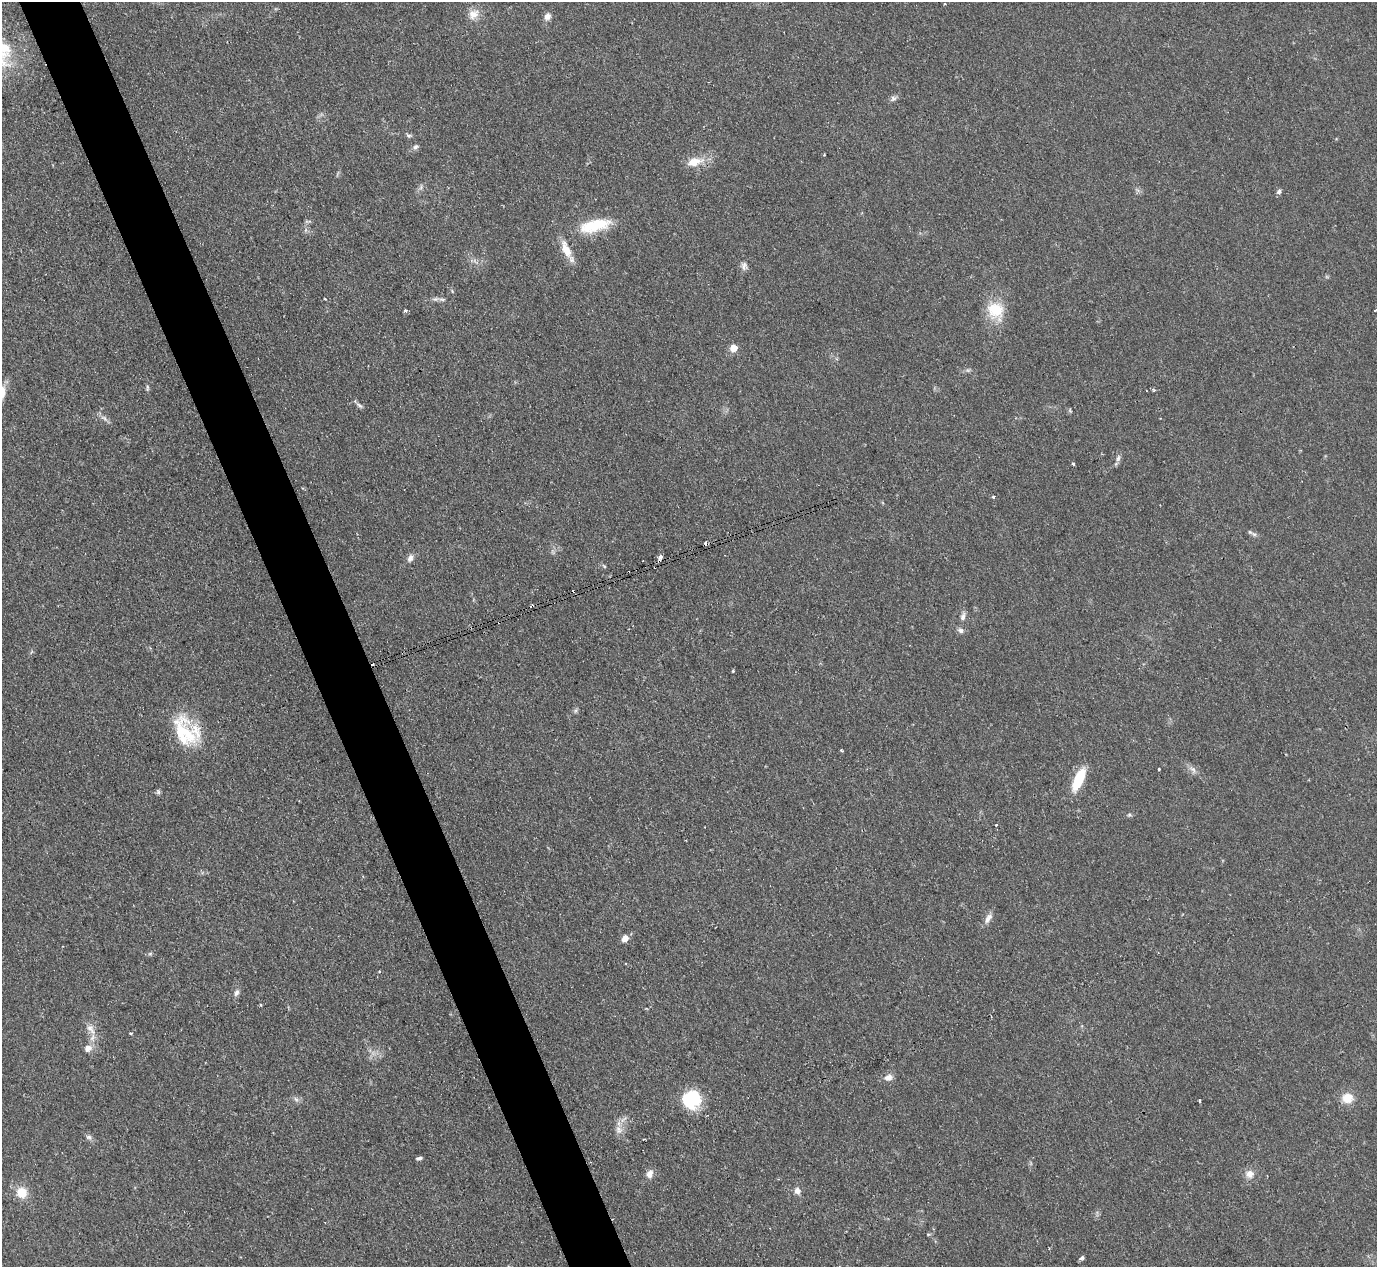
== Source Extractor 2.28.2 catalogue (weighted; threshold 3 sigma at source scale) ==
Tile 11 of 4 x 4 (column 3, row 3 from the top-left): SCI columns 2751-4125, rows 1416-2680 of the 5506 x 5493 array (HDU 1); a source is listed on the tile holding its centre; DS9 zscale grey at full resolution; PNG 1379 x 1269 px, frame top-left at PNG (2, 2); no overlay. Shown black and unused: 4% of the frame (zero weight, under 2 of 3 exposures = <1% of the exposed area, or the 3 px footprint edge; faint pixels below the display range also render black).
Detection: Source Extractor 2.28.2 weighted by HDU 2 'WHT'; one run over the whole footprint, this tile lists its part. Background 0.0744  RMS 0.0056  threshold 0.025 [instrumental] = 3 sigma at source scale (4.5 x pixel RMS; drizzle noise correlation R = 1.50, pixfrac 1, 0.05/0.05 arcsec/px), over >= 5 px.
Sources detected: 76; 1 inside a brighter object's white glare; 7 cosmic-ray / hot-pixel residue — not listed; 3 inside a brighter listed object's ellipse — not listed separately; the other 65 listed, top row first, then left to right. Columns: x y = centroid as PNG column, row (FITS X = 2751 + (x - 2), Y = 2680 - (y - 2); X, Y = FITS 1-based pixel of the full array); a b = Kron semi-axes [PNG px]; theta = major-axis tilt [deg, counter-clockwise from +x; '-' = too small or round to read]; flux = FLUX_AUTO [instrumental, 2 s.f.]
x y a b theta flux
944 4 3 3 - 0.52
473 14 16 12 37 5.9
547 16 9 8 - 2.8
2 47 11 8 4 4.3
893 98 9 7 21 1.7
409 136 7 5 -16 1.1
415 147 8 6 58 1.6
694 162 24 12 15 9.1
1279 191 7 6 - 1.5
595 225 40 14 13 22
566 249 25 10 -66 8.4
744 266 11 8 87 2.5
442 299 11 4 -5 1.7
995 310 26 21 -59 17
405 311 4 4 - 1.3
733 348 5 5 - 13
968 370 7 4 17 1
147 388 9 4 86 1.1
1154 390 4 4 - 0.77
359 405 11 5 -36 1.5
104 418 12 5 -39 2.2
1118 458 10 5 74 1.9
1073 464 4 3 - 0.77
993 497 3 3 - 1.2
1250 532 7 5 -44 1.2
660 557 4 3 - 3
410 558 10 6 66 2.5
659 561 4 3 - 1.7
532 606 3 3 - 1.8
963 617 12 6 76 2.5
960 630 8 7 - 1.9
733 671 3 3 - 0.75
576 710 8 3 71 0.96
196 731 71 17 -47 19
841 750 3 3 - 0.62
1159 769 3 3 - 0.69
1193 770 12 6 -52 2.5
1079 779 22 8 66 23
158 792 7 5 -88 1.1
1129 815 6 4 11 0.93
996 825 3 2 - 1
988 918 17 7 59 3.4
625 938 7 6 - 4.8
150 954 6 4 1 0.92
379 971 4 3 - 0.51
236 993 9 6 66 2
260 1005 3 3 - 0.77
91 1029 18 9 -56 5.2
131 1033 4 2 - 0.61
88 1048 9 8 - 3.7
888 1077 11 8 18 3.9
1347 1098 13 11 0 8.6
296 1099 7 6 - 1.6
691 1099 24 19 0 23
1200 1100 5 2 - 0.54
618 1130 12 8 -77 3.7
89 1137 9 6 -13 1.8
644 1139 3 2 - 0.81
419 1158 7 4 13 1.2
650 1174 11 8 66 3.3
1250 1174 10 10 - 4.6
797 1191 9 8 - 2.7
21 1192 11 10 - 10
928 1234 5 3 - 0.65
1082 1258 6 5 - 1.3
Overlapping masked pixels (flux is a lower limit): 2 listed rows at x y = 659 561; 532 606
Isophote crosses this tile's border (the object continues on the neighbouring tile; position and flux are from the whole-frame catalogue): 1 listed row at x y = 2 47